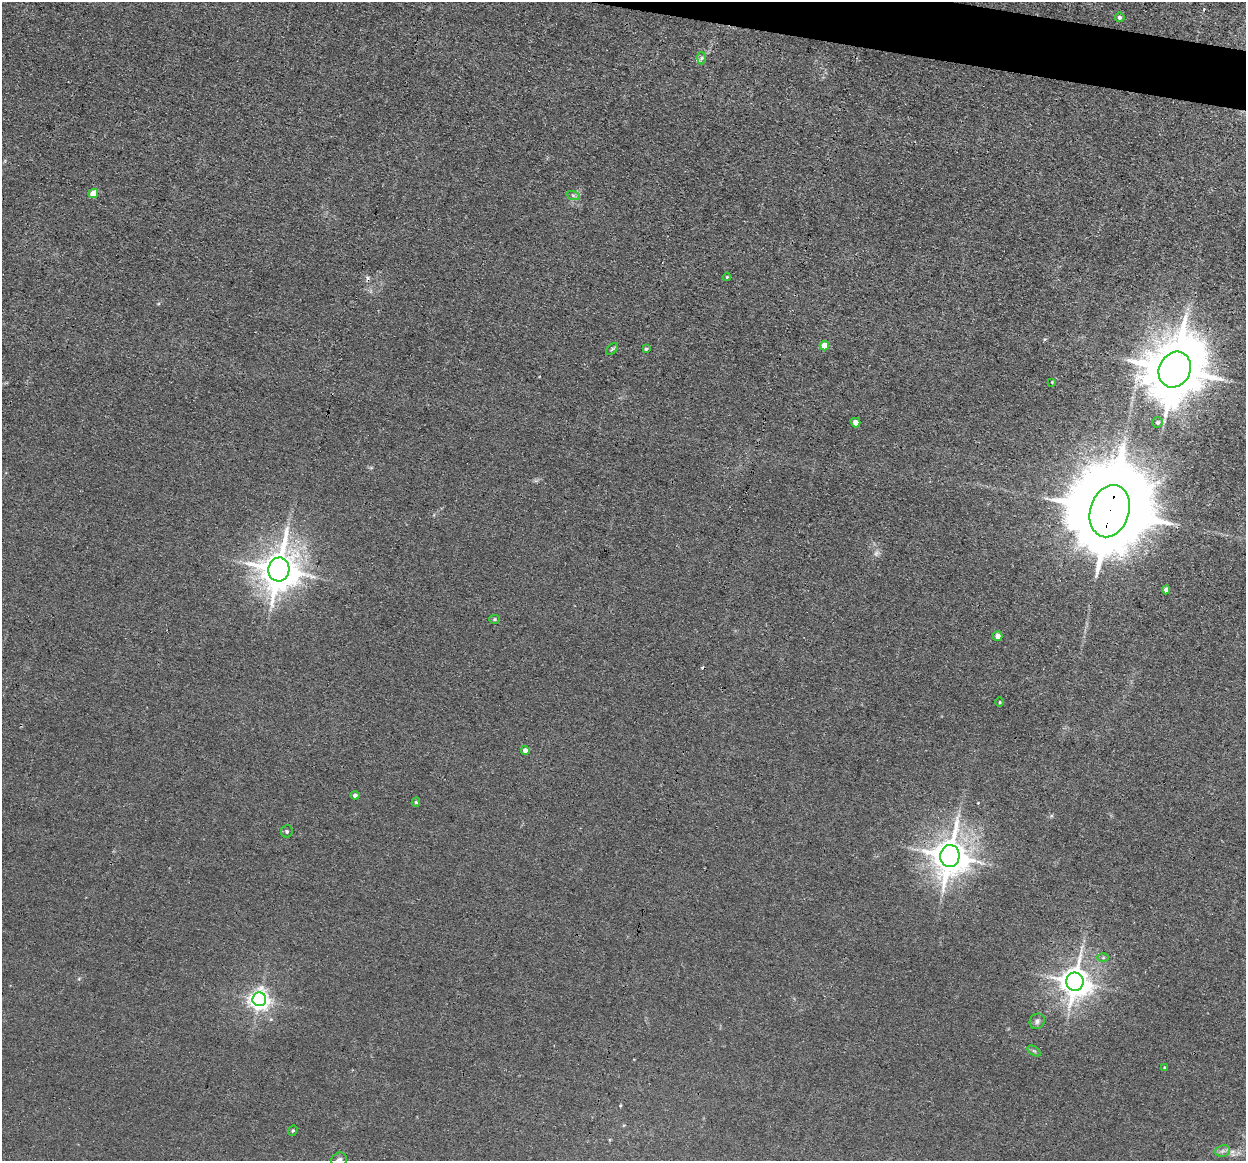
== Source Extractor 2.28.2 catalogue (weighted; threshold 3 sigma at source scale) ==
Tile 10 of 4 x 4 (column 2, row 3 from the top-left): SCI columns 1245-2488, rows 1402-2560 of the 4975 x 5000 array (HDU 1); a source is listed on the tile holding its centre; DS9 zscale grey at full resolution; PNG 1248 x 1163 px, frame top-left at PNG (2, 2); each listed source drawn as its Kron ellipse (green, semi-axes under 4 px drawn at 4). Shown black and unused: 2% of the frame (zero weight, under 3 of 4 exposures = <1% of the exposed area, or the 3 px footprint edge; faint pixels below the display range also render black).
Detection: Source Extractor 2.28.2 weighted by HDU 2 'WHT'; one run over the whole footprint, this tile lists its part. Background 0.046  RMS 0.0054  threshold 0.0245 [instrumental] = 3 sigma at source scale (4.5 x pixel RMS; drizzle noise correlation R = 1.50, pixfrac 1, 0.05/0.05 arcsec/px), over >= 5 px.
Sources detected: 35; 1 too faint to see at this stretch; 2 cosmic-ray / hot-pixel residue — neither listed nor drawn; the other 32 listed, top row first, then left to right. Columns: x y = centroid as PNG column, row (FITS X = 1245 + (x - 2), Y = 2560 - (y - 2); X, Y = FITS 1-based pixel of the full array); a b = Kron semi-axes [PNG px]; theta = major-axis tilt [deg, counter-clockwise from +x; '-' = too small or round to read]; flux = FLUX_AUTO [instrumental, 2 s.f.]
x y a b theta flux
1120 17 5 4 - 1.2
702 58 6 4 88 1
93 193 5 4 - 7.6
573 195 7 4 -19 1.1
727 277 4 3 - 0.49
824 346 4 4 - 7.7
612 349 7 4 45 0.87
646 349 4 4 - 0.79
1175 370 18 15 62 3600
1052 382 3 3 - 0.45
1158 422 5 5 - 1.1
856 423 5 4 - 3.8
1110 511 27 19 73 12000
279 569 12 10 77 1500
1166 590 4 4 - 2
495 619 5 4 - 0.7
998 636 5 5 - 3
1000 702 4 3 - 0.43
525 750 4 4 - 3
355 795 4 4 - 1.9
416 802 4 4 - 0.73
287 831 6 5 - 1.2
950 856 11 9 83 1300
1103 958 6 4 0 0.76
1075 982 9 8 - 870
259 999 7 7 - 320
1037 1021 8 7 - 1.8
1034 1051 7 4 -36 0.87
1164 1068 3 3 - 0.54
293 1131 5 4 - 0.69
1222 1151 8 5 11 1.7
339 1160 8 7 - 1.5
Overlapping masked pixels (flux is a lower limit): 4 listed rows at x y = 1175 370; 1110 511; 950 856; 1075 982
Isophote crosses this tile's border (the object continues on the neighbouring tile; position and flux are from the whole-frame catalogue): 1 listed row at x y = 339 1160